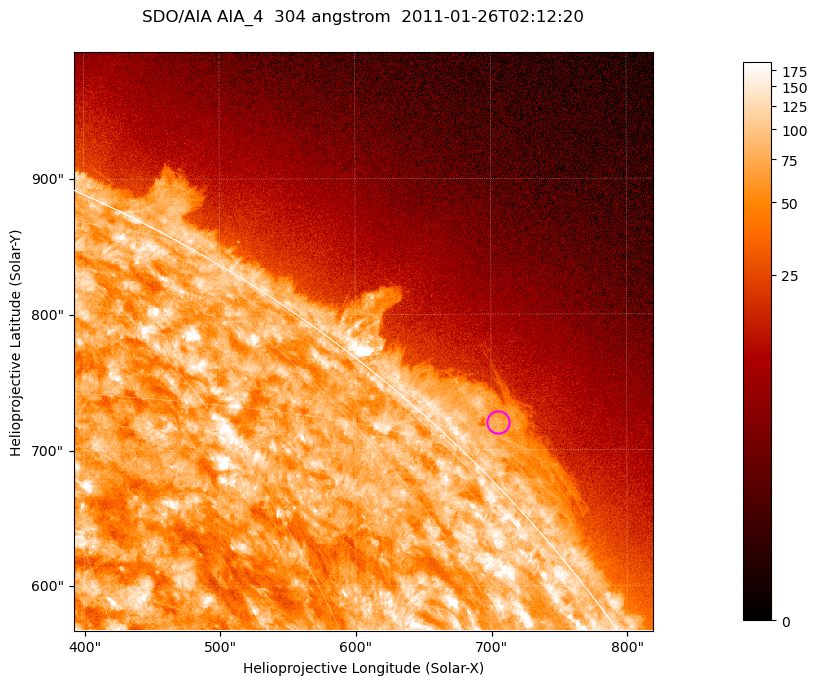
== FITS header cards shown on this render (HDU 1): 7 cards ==
TELESCOP= 'SDO/AIA '           / For AIA: SDO/AIA
INSTRUME= 'AIA_4   '           / For AIA: AIA_ATA1, AIA_ATA2, AIA_ATA3 or AIA_AT
WAVELNTH=                  304 / [angstrom] Wavelength
WAVEUNIT= 'angstrom'           / Wavelength unit: angstrom
DATE-OBS= '2011-01-26T02:12:20.124' / [ISO] Date when observation started; ISO 8
CTYPE1  = 'HPLN-TAN'           / CTYPE1; Typically HPLN
CTYPE2  = 'HPLT-TAN'           / CTYPE2; Typically HPLT

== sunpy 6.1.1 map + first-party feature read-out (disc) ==
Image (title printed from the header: SDO/AIA AIA_4  304 angstrom  2011-01-26T02:12:20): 711 x 711 px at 0.6 arcsec/px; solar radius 975 arcsec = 1624 px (partial field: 2.6% of the solar disc is inside the frame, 42% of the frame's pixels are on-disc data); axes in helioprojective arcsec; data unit not stated in the header (colour bar unlabelled)
Orientation: roll -0.132 deg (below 1 deg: not rotated)
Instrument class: DISC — disc imager (sunpy class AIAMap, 304 A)
Bright regions (active regions / flare kernels): reference = the on-disc median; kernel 7 px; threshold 5 sigma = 124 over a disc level ~74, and >= 1.15x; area >= 505 px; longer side >= 9 px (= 5.4 arcsec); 0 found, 0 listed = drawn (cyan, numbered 1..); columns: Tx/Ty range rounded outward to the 2 arcsec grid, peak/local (2 s.f.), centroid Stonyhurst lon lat
Off-limb structures (1.02-1.3 R_sun): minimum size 252 px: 4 found; the strongest spans PA ~310..320 deg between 1.02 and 1.06 R_sun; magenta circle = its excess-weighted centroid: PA ~315 deg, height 1.03 R_sun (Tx ~704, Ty ~720 arcsec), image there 3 x the reference